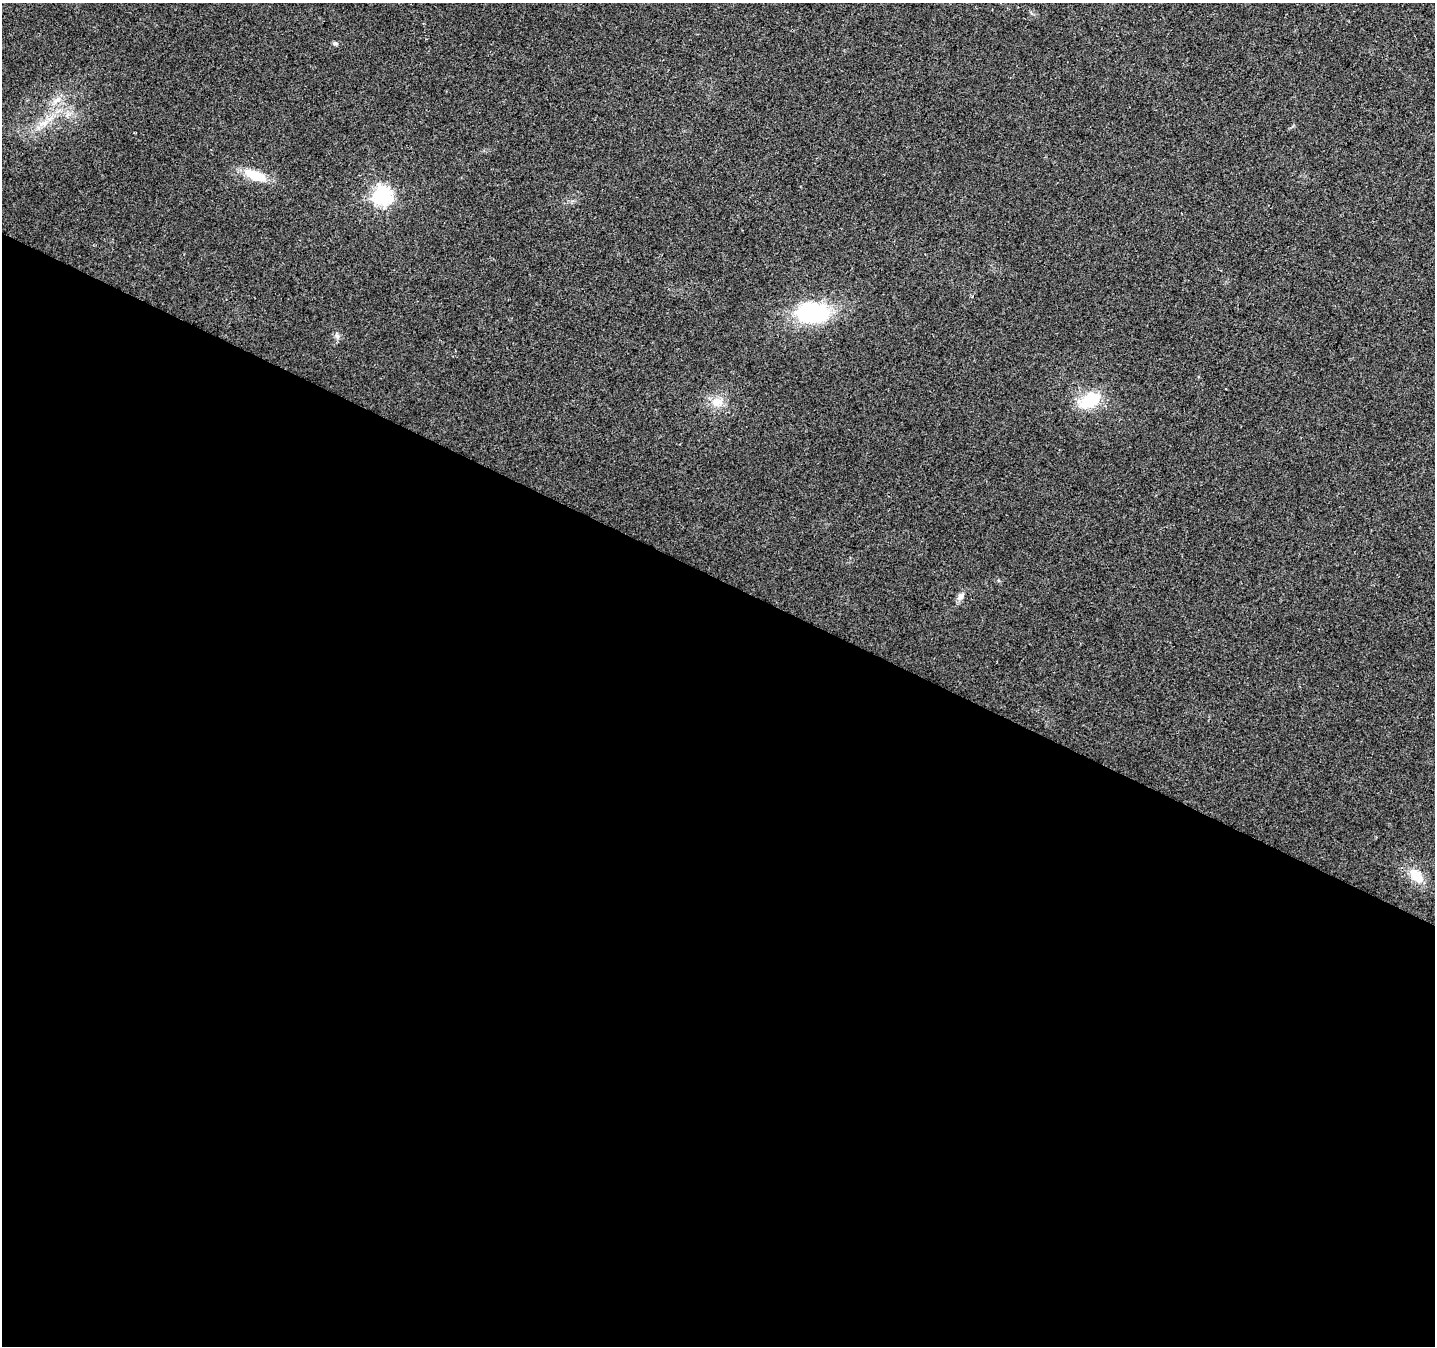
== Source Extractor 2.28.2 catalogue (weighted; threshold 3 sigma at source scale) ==
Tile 14 of 4 x 4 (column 2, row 4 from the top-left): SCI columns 1434-2866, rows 201-1544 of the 5740 x 5842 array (HDU 1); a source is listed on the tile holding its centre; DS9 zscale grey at full resolution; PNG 1437 x 1348 px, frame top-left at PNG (2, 3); no overlay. Shown black and unused: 57% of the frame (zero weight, under 2 of 3 exposures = <1% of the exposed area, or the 3 px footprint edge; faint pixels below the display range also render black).
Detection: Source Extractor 2.28.2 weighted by HDU 2 'WHT'; one run over the whole footprint, this tile lists its part. Background 0.0516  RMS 0.0083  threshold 0.0372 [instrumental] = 3 sigma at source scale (4.5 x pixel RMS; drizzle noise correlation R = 1.50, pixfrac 1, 0.0396/0.0396 arcsec/px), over >= 5 px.
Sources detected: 12; all 12 listed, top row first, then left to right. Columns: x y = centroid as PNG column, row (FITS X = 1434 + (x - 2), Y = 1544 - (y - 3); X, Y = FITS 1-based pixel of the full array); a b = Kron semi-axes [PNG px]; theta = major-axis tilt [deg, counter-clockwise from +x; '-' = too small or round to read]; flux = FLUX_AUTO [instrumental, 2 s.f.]
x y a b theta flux
335 43 6 5 - 1.7
57 100 14 5 32 4.7
67 115 8 5 46 2.6
43 123 16 7 11 7.7
255 175 30 12 -21 20
382 195 7 7 - 340
813 313 31 19 -1 84
337 336 7 6 - 2.3
1090 400 22 14 30 37
717 402 18 12 8 11
961 596 11 7 50 4.1
1416 876 21 13 -46 17